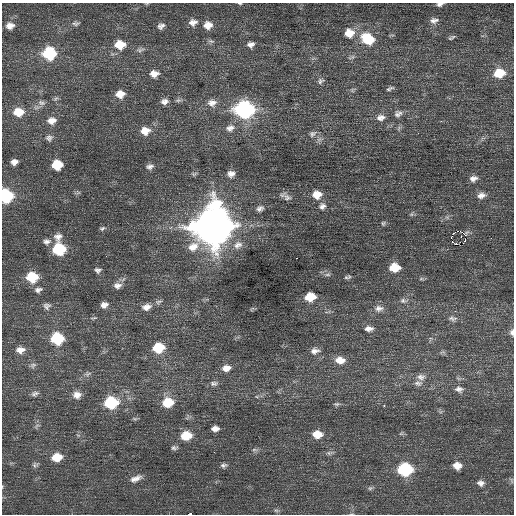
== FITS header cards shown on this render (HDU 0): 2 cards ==
NAXIS1  =                  512 / Axis length
NAXIS2  =                  512 / Axis length

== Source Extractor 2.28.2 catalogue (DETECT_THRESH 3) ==
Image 512 x 512 px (HDU 0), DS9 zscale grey, 1 PNG px = 1 image px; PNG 516 x 516 px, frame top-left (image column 1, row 512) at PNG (2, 3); no overlay
Background 0.247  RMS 0.7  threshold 2.11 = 3 sigma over >= 5 px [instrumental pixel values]
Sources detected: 122; all 122 listed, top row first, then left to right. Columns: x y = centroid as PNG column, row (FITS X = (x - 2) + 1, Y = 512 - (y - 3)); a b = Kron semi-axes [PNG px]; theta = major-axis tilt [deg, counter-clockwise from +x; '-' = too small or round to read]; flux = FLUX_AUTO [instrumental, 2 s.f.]
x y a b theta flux
240 3 5 3 - 44
440 4 7 4 10 130
434 20 11 7 5 220
193 22 11 9 9 280
76 23 10 5 -1 120
208 25 11 9 9 420
10 26 9 8 - 300
161 26 9 7 24 190
349 33 11 10 - 650
452 37 9 4 27 91
368 39 15 11 -30 1600
211 41 9 5 -8 120
251 44 9 7 8 210
120 45 12 9 2 820
140 50 11 5 10 150
49 54 11 10 - 2700
351 57 11 4 27 120
499 73 11 9 9 1200
154 74 11 8 -1 380
321 81 10 7 28 160
390 89 11 4 24 110
352 90 7 5 36 95
120 94 10 8 5 480
178 100 9 5 20 100
164 101 9 7 11 220
41 103 11 7 -14 190
212 103 13 10 12 370
245 110 11 9 -1 11000
18 112 11 9 -1 780
398 114 11 9 32 240
381 117 12 8 11 300
52 121 12 9 7 370
441 121 2 2 - 290
230 128 12 9 21 310
145 131 12 10 0 540
313 134 12 8 28 210
49 138 9 9 - 170
14 162 6 5 - 220
57 165 8 8 - 1100
150 166 10 7 14 180
231 174 10 8 13 260
473 178 10 7 13 240
317 195 11 9 6 590
481 195 11 8 16 280
6 196 9 8 - 4600
287 197 12 9 -16 230
322 206 10 9 - 240
260 208 10 7 23 200
411 214 6 5 - 81
383 223 7 6 - 86
213 225 16 14 48 140000
102 228 8 5 28 88
458 231 4 2 - 430
465 235 3 3 - 490
58 236 11 9 23 300
461 236 3 2 - 41
451 238 3 2 - 1100
491 238 2 2 - 30
465 240 3 3 - 110
47 242 10 8 6 200
455 244 3 2 - 120
238 245 14 11 27 460
59 249 9 9 - 2700
296 258 2 2 - 360
394 267 9 7 2 1100
98 270 6 5 - 140
328 274 8 5 5 120
32 277 10 9 - 1700
346 277 7 5 4 96
421 279 6 4 19 67
117 286 11 8 11 260
38 290 10 7 13 180
310 297 9 7 8 1100
403 301 9 7 -11 160
158 302 10 5 15 130
104 305 8 7 - 250
47 306 10 9 - 180
146 307 12 8 15 330
379 308 13 9 2 300
252 309 8 3 45 52
93 318 9 4 12 69
452 318 12 7 -11 180
369 329 11 7 0 250
512 332 7 5 88 200
57 339 9 8 - 2900
158 348 9 8 - 1700
20 350 12 8 3 350
315 351 13 9 8 280
442 352 10 4 18 92
340 360 12 8 -4 540
33 365 9 7 27 140
226 368 11 8 7 390
88 374 9 6 12 130
421 377 12 8 2 280
214 383 11 7 6 180
418 383 12 8 -5 230
459 389 12 9 -15 240
35 393 11 6 15 150
77 395 11 9 4 350
168 402 10 8 9 1300
111 403 10 8 11 3300
337 404 9 4 0 100
384 405 3 2 - 280
37 426 8 4 45 100
215 429 7 5 2 250
317 434 11 8 -3 630
186 436 10 8 8 1100
174 448 9 5 0 120
254 450 8 5 -7 110
214 452 2 2 - 27
330 453 10 6 10 130
57 457 10 7 13 840
35 465 8 6 13 110
224 465 9 5 9 140
457 466 9 8 - 410
405 469 10 9 - 3800
136 478 17 8 22 340
511 480 8 4 -67 79
481 483 10 8 -9 220
370 488 7 6 - 93
276 511 8 4 -9 89
190 514 3 2 - 4300
At the frame edge (FLAGS 8, measured only in part): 5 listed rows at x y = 240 3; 440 4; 6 196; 512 332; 190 514